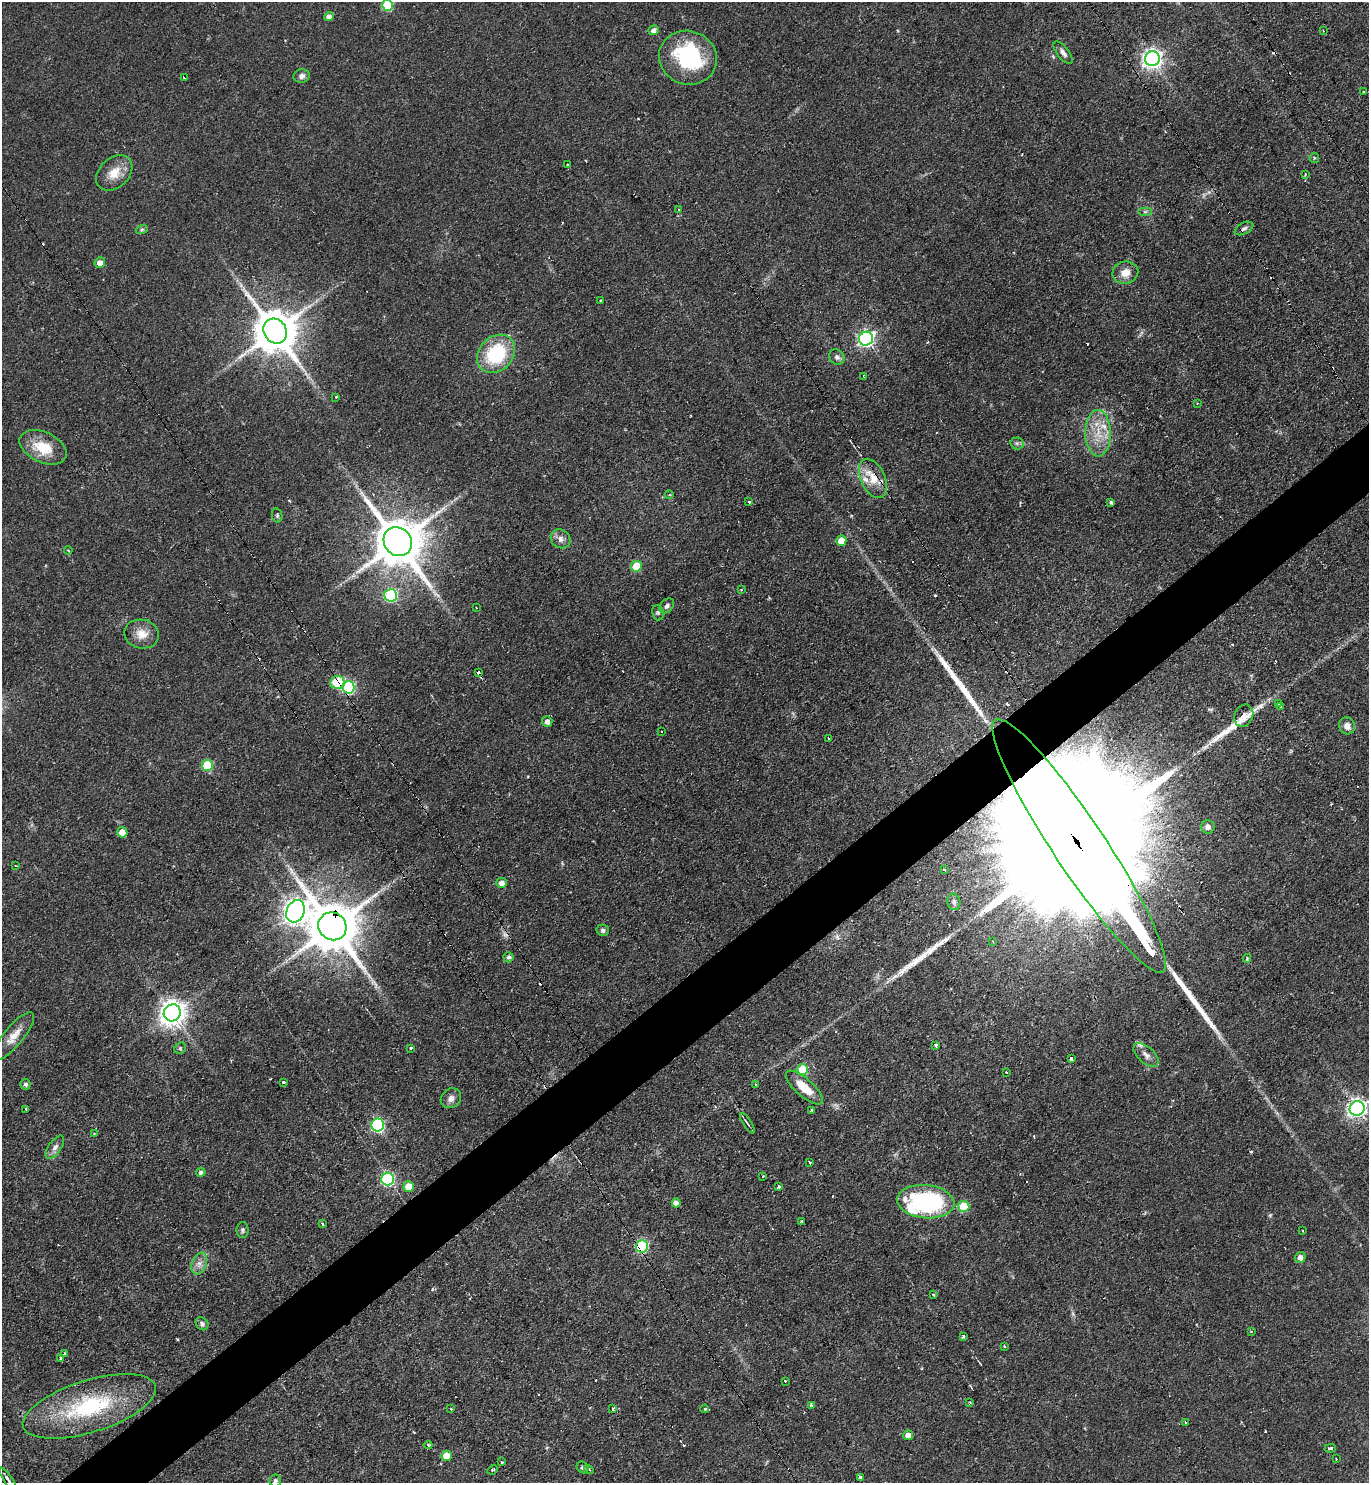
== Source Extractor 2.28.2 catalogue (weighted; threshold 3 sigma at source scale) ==
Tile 7 of 4 x 4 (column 3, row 2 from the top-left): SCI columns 2886-4252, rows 2961-4441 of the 5913 x 5921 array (HDU 1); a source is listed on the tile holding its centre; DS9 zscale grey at full resolution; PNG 1371 x 1485 px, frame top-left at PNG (2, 2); each listed source drawn as its Kron ellipse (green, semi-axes under 4 px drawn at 4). Shown black and unused: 4% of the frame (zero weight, under 2 of 3 exposures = <1% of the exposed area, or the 3 px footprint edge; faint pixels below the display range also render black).
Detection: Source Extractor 2.28.2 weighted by HDU 2 'WHT'; one run over the whole footprint, this tile lists its part. Background 0.0706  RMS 0.0059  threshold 0.0267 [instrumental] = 3 sigma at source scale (4.5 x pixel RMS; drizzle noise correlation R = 1.50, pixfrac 1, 0.05/0.05 arcsec/px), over >= 5 px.
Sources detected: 170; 3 too faint to see at this stretch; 1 inside a brighter object's white glare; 19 cosmic-ray / hot-pixel residue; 7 long thin detections or spike segments (spike, bleed or trail) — neither listed nor drawn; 5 inside a brighter listed object's ellipse — not listed separately; the other 135 listed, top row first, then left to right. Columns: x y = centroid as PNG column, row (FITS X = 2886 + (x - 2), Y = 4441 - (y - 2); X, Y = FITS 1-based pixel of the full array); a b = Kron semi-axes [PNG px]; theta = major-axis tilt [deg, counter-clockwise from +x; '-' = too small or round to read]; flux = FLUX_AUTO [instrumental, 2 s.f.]
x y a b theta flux
388 5 5 5 - 32
329 17 5 4 - 3.4
654 30 5 4 - 2.9
1323 31 3 3 - 0.49
1063 53 13 6 -52 2.7
688 58 29 26 -21 56
1152 59 7 7 - 310
302 76 8 6 16 2.4
184 78 3 2 - 0.86
1364 92 3 2 - 0.62
1314 158 5 5 - 0.82
568 164 3 2 - 0.69
114 173 20 14 43 10
1305 174 4 3 - 0.69
679 210 3 3 - 0.82
1145 212 7 4 0 1.1
1244 228 10 5 27 1.7
142 229 6 4 19 0.92
100 263 5 5 - 4.5
1125 273 13 11 13 6.6
601 300 3 3 - 1
275 331 13 11 -55 2600
866 339 7 7 - 190
496 354 21 17 45 41
837 357 8 7 - 2
863 376 3 2 - 0.6
336 397 3 3 - 1.4
1197 403 3 3 - 0.54
1098 433 23 13 -89 14
1017 443 6 6 - 1.4
43 447 25 15 -24 18
873 478 21 12 -65 11
669 495 4 3 - 0.5
749 502 3 3 - 0.94
1111 502 3 3 - 2
277 515 7 5 -77 1.1
561 539 10 9 - 3.3
841 541 5 5 - 8.6
398 542 15 13 -54 3100
68 550 4 3 - 0.52
636 566 5 5 - 17
741 590 4 4 - 0.67
391 595 6 6 - 64
667 606 8 6 46 1.8
476 608 3 2 - 0.7
658 613 8 6 -76 1.4
142 634 17 14 -12 8.2
478 673 4 3 - 4.2
337 682 7 6 - 29
348 687 6 6 - 63
1278 704 3 3 - 0.65
1280 706 3 2 - 0.62
1244 716 11 9 65 5
547 721 5 5 - 3.1
1347 726 8 8 - 4
662 731 3 2 - 0.65
829 738 3 2 - 0.85
207 765 5 5 - 29
1208 827 7 7 - 2.4
122 832 5 5 - 6.4
1079 846 151 26 -56 110000
15 866 2 2 - 0.5
945 870 3 2 - 0.6
502 883 5 5 - 3.7
954 902 8 6 -78 1.5
295 911 11 9 65 570
332 926 14 13 - 3300
603 930 6 5 - 1.7
993 941 3 2 - 0.63
508 957 5 5 - 1.4
1247 958 4 3 - 0.98
172 1013 9 8 - 620
14 1036 30 9 51 8
935 1045 3 3 - 2.6
180 1048 6 5 - 0.99
411 1048 4 3 - 0.57
1146 1055 15 8 -42 4.2
1071 1059 3 3 - 1.9
803 1069 5 5 - 22
1007 1072 3 2 - 0.99
283 1082 3 3 - 3.4
25 1084 5 5 - 1.6
756 1085 3 3 - 0.91
804 1088 23 9 -41 12
451 1098 11 9 37 3.4
1357 1108 8 7 - 290
26 1109 2 2 - 0.59
812 1111 3 3 - 1.8
747 1123 12 2 -56 1.2
378 1125 6 6 - 84
94 1134 3 3 - 0.51
55 1147 13 6 55 3.1
809 1163 3 3 - 5.4
201 1172 4 4 - 2
763 1176 3 2 - 0.99
387 1179 6 6 - 85
409 1186 5 5 - 11
779 1187 3 3 - 1.9
926 1202 28 16 -6 95
676 1203 4 4 - 3
964 1206 5 5 - 25
802 1221 3 3 - 0.77
322 1223 3 3 - 0.95
243 1230 8 6 89 1.4
1302 1231 3 2 - 0.66
642 1246 6 6 - 61
1300 1257 5 5 - 3.1
199 1264 11 7 68 3.6
934 1294 3 3 - 1.8
202 1324 7 5 -49 1.8
1251 1331 3 2 - 0.66
963 1336 4 3 - 1.2
1004 1346 3 3 - 0.59
64 1354 4 3 - 3.6
60 1358 3 3 - 1.9
785 1381 3 2 - 0.73
970 1402 2 2 - 0.62
811 1405 4 3 - 0.76
89 1406 69 26 17 65
451 1409 3 2 - 0.51
613 1409 3 2 - 0.95
705 1409 4 3 - 3
1185 1422 3 2 - 0.57
908 1435 5 5 - 3.8
428 1445 4 4 - 1.3
1330 1448 5 3 - 1.4
446 1456 5 5 - 9.1
1336 1459 3 2 - 0.9
501 1462 3 3 - 0.79
583 1467 6 5 - 1.6
589 1469 5 4 - 1.3
493 1470 5 3 - 0.87
860 1478 3 3 - 3.7
8 1479 14 3 -56 3
275 1481 6 6 - 1.2
Overlapping masked pixels (flux is a lower limit): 7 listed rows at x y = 873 478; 478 673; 337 682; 348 687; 1079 846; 332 926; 642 1246
Isophote crosses this tile's border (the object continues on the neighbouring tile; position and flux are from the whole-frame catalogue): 3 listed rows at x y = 388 5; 1357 1108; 8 1479